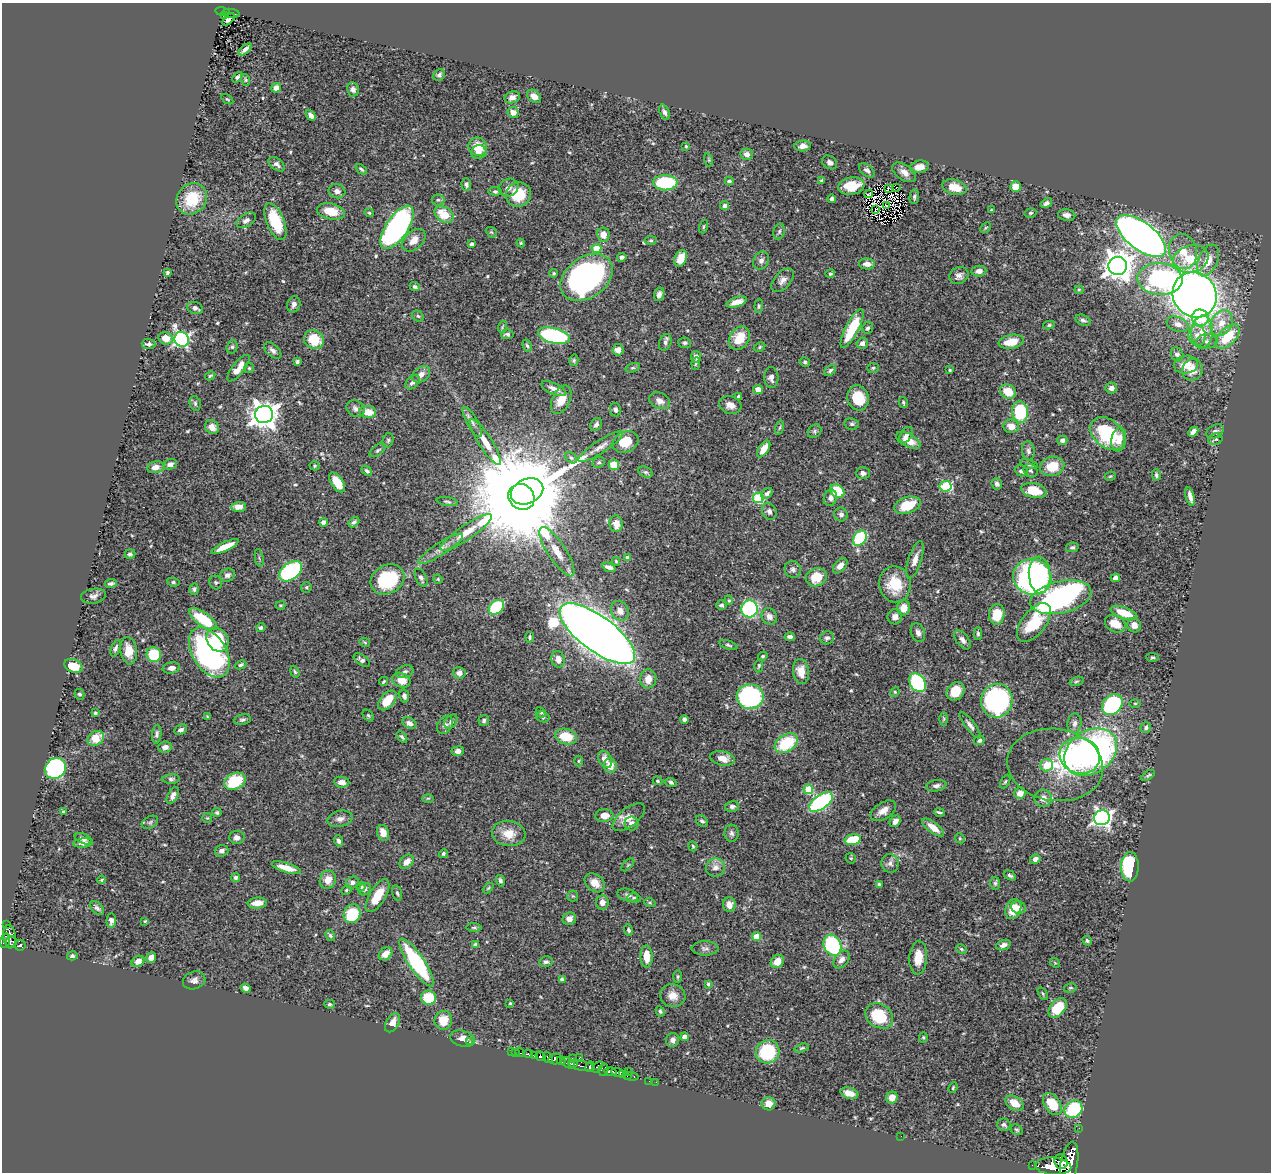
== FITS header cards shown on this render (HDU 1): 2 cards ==
NAXIS1  =                 1269
NAXIS2  =                 1170

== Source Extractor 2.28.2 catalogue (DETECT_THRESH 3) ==
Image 1269 x 1170 px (HDU 1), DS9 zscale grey, 1 PNG px = 1 image px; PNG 1273 x 1174 px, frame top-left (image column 1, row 1170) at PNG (2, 3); each listed source drawn as its Kron ellipse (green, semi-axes under 4 px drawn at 4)
Background 0.62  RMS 0.017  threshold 0.0517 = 3 sigma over >= 5 px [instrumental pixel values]
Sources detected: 541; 5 with non-positive FLUX_AUTO (blend fragments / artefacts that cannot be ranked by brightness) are neither listed nor drawn; of the other 536, the 500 brightest by FLUX_AUTO listed and drawn (36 fainter detections omitted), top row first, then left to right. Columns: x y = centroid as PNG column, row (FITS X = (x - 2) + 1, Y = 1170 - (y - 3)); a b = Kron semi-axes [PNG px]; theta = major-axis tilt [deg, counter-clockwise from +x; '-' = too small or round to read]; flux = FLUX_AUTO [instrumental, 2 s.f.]
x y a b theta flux
223 12 7 3 -11 40
231 13 8 3 -9 42
225 15 3 3 - 13
228 19 7 3 48 2.4
245 49 7 3 41 5.2
439 75 6 5 - 2.7
237 77 6 4 46 2.7
246 80 6 4 -73 1.6
276 88 5 4 - 9.2
353 89 7 6 - 3.9
534 96 8 5 -40 7.4
512 97 8 6 19 5.1
227 99 6 3 -35 1.3
513 112 6 5 - 7.6
664 112 8 5 -69 3.7
311 115 6 4 -50 4.5
686 146 3 2 - 1.3
803 146 8 5 5 6.3
478 147 9 8 - 22
479 152 7 7 - 7.2
747 154 6 5 - 5.8
709 160 6 4 -72 1.6
830 162 8 6 -39 4.2
277 164 9 5 -37 4.1
919 167 9 6 10 9.7
361 169 6 4 -39 2.1
867 170 9 5 -39 3.7
904 172 13 7 -34 8.6
729 181 4 4 - 2.7
822 181 4 4 - 2.2
665 183 12 7 -3 71
466 184 6 5 - 3
851 186 13 8 8 26
954 187 12 7 -16 18
1015 187 5 5 - 18
508 188 10 8 25 6.9
888 188 3 2 - 1.4
897 188 2 2 - 1.3
337 191 8 7 - 5.1
495 191 6 4 -6 2
518 194 13 12 - 37
869 194 4 3 - 3.6
914 197 7 5 83 2.5
192 199 16 14 47 42
832 199 4 3 - 2.9
438 200 6 5 - 2.5
1046 203 6 4 33 3.3
725 206 4 4 - 3.8
886 206 3 2 - 1.8
875 209 4 2 - 1.4
992 210 3 2 - 1.4
331 211 14 8 -12 21
369 213 5 4 - 1.2
1030 213 6 4 14 2
444 214 10 7 -36 28
1067 215 9 6 -7 5.4
246 220 11 6 31 5
275 222 20 9 -68 39
397 227 25 11 56 350
703 227 7 3 71 1.3
986 228 6 4 45 1.3
491 232 6 4 -42 1.7
779 232 8 5 74 2.6
603 235 7 6 - 10
1141 236 30 13 -37 1200
414 240 13 9 44 10
651 240 6 4 -2 1.6
521 243 4 4 - 1.3
472 244 4 3 - 2.7
596 248 5 4 - 29
1183 251 18 14 -77 22
622 257 5 4 - 3
681 258 8 6 67 15
1191 259 18 13 17 35
1208 260 17 9 67 18
761 261 9 7 58 4.6
867 264 8 5 -3 6.5
1118 266 9 9 - 1400
979 271 7 5 7 6.2
167 273 3 3 - 1.8
554 273 4 3 - 1.8
830 274 5 4 - 1.5
959 275 10 8 26 5.6
587 277 29 20 36 350
1160 279 23 16 -4 220
782 280 14 8 48 6.4
415 287 5 4 - 2.7
1079 290 4 4 - 1.3
659 294 7 5 74 4.6
1195 295 23 21 -55 1200
737 302 10 5 18 9.8
294 304 8 6 73 4.4
759 306 7 4 85 2
195 308 8 6 -21 4
418 316 6 5 - 1.9
1200 318 8 8 - 33
1083 320 8 5 -22 3.1
1222 323 13 10 61 16
1178 324 11 7 -20 8
1049 325 6 4 11 2
502 327 6 3 71 1.5
852 328 22 6 63 54
868 328 6 5 - 2.6
1202 332 16 10 84 17
507 334 6 4 4 2.4
554 336 16 7 -14 150
1197 336 10 8 -83 8.3
1228 337 15 8 45 43
166 338 7 6 - 13
739 338 12 9 54 25
182 339 7 7 - 270
314 340 10 9 - 34
1207 341 11 7 2 5.3
665 342 8 6 69 3.3
1011 342 12 7 10 19
685 343 6 5 - 2.3
862 343 6 5 - 4.4
149 344 7 5 -4 3.8
527 346 6 4 -62 2.1
232 347 7 5 74 2.1
760 347 6 4 29 1.5
273 350 10 6 -42 4.5
618 350 5 5 - 5.5
1177 354 7 6 - 4.1
696 357 6 5 - 4.9
574 360 6 4 76 1.8
297 362 4 3 - 2
805 362 5 4 - 2.1
696 363 6 4 84 1.9
1186 365 12 9 9 15
238 368 16 6 51 13
249 368 5 5 - 1.4
633 368 7 4 18 2
873 368 6 5 - 1.7
830 370 7 4 40 2.5
950 370 4 3 - 1.2
1192 370 11 10 - 14
421 374 10 7 39 7.5
210 376 5 3 - 1.4
771 378 10 7 -88 5.6
413 382 8 5 45 4.2
1111 388 6 5 - 5.4
554 389 13 5 -24 8.2
758 389 5 4 - 8.8
1008 392 8 7 - 18
738 397 3 3 - 2
858 398 12 10 -72 34
561 400 15 9 65 16
660 401 11 8 -23 8.2
903 402 5 4 - 1.6
195 403 7 5 -75 2.2
730 405 11 8 -16 9.2
355 408 9 8 - 4.7
615 410 7 5 -80 3.1
368 412 8 6 -7 17
1020 412 11 8 -85 73
264 414 9 8 - 1300
472 422 17 5 -60 5.7
852 424 7 5 -10 2.4
596 425 7 5 54 3.3
1011 426 8 6 -7 9.4
212 427 8 6 -48 8.3
779 428 7 3 71 2
815 431 7 6 - 2.5
1215 431 9 6 31 4.4
1193 432 6 4 44 6.4
1108 434 19 13 -40 75
906 435 9 5 55 4.9
1119 439 12 7 81 12
1215 439 7 5 20 3
388 440 7 5 74 2.4
908 440 13 6 -29 15
1062 440 5 5 - 3.9
485 442 27 6 -57 16
625 442 13 10 23 29
601 447 26 6 33 11
764 449 9 5 56 15
378 450 9 5 38 2.6
1028 451 9 6 -83 3.8
571 458 7 4 -38 2.3
599 462 6 5 - 2.1
170 464 7 5 17 4.3
1029 464 9 4 -18 2.4
614 465 5 5 - 21
314 466 5 4 - 1.6
1052 466 12 9 12 26
156 467 8 6 12 7.5
367 471 6 4 -43 2.4
1021 471 7 5 -24 3.4
1031 471 7 6 - 2.9
645 472 8 5 -25 2.3
863 473 7 6 - 3.7
1156 475 6 4 -89 1.9
1110 476 5 4 - 1.3
337 482 11 6 -56 20
997 484 6 5 - 3.1
945 486 6 5 - 78
527 491 17 12 25 3800
837 491 8 6 -39 43
1034 491 13 7 -12 28
767 493 6 4 44 2.9
1190 496 10 4 -75 6.1
521 497 14 12 -45 39000
758 498 5 5 - 87
830 498 8 6 73 4.8
447 502 11 3 -9 2.1
907 505 14 8 19 33
239 507 7 5 2 7.5
769 511 9 7 -64 4.5
841 514 7 6 - 4.2
324 522 4 4 - 11
354 522 6 4 42 3
616 524 8 6 -82 11
466 532 30 7 34 20
860 538 8 6 53 74
225 547 15 4 24 17
1072 547 6 5 - 2.5
441 549 26 6 33 10
557 552 29 9 -57 19
130 554 5 4 - 2.8
259 558 9 3 -79 1.7
628 558 4 4 - 6.4
915 560 19 6 72 9.3
616 561 4 3 - 1.3
840 566 9 5 47 7
609 567 7 4 -21 5.6
793 569 8 8 - 3.9
290 571 13 8 37 160
227 575 8 6 23 4.4
1040 575 18 11 -86 180
816 577 11 8 24 24
1032 577 19 17 -16 240
421 578 10 5 -64 3.7
1115 578 5 4 - 3.5
387 579 18 14 30 80
438 579 5 4 - 1.3
173 582 6 4 -8 2.1
216 582 7 6 - 2.4
111 583 6 4 7 2.7
895 584 18 15 -80 35
306 587 6 5 - 1.7
194 589 6 4 84 2.2
93 596 12 7 10 5.2
1061 597 31 16 13 490
729 600 5 4 - 1.3
280 605 5 3 - 1.4
721 605 5 4 - 2.5
496 607 9 6 40 64
904 608 7 6 - 15
750 609 8 8 - 150
620 611 10 8 -61 9.6
1124 613 14 5 -20 22
997 614 10 8 83 25
769 616 8 7 - 6
895 617 8 7 - 7.1
203 619 16 6 -35 51
1034 623 23 12 52 42
1115 624 11 8 -28 16
1134 625 7 6 - 8.3
261 628 5 4 - 2.5
918 633 9 7 -70 5.1
597 634 45 17 -36 2700
978 634 6 4 -89 2.1
530 637 5 4 - 1.9
790 637 5 4 - 3.8
827 638 7 6 - 3.2
217 640 12 10 -58 45
963 640 11 6 -51 5.2
365 642 5 4 - 1.5
728 645 9 4 -20 2.2
115 648 9 4 69 2.9
129 651 14 8 -83 15
209 652 27 17 -58 260
154 654 7 7 - 40
763 656 5 4 - 1.6
1153 657 6 4 -1 1.7
558 659 8 6 -77 7.7
362 660 9 5 -36 4.3
241 665 6 4 28 2.4
73 666 9 6 -21 24
759 666 6 4 79 1.5
171 668 9 5 10 5.7
801 671 12 8 -82 14
295 672 6 4 -69 1.6
405 672 9 6 19 4.3
459 673 6 6 - 6.7
648 679 9 8 - 12
401 680 9 7 -23 15
384 681 5 3 - 1.5
1076 681 7 4 19 1.9
917 683 10 7 -56 120
956 691 10 8 51 22
895 692 5 4 - 1.4
79 694 5 5 - 2.5
404 696 7 5 -78 3.7
750 697 13 12 - 180
387 700 11 7 50 26
997 701 17 16 - 200
1135 703 6 4 0 1.4
1112 704 11 9 47 140
541 712 5 4 - 2
95 713 3 3 - 1.6
368 716 6 4 -48 1.9
207 717 3 3 - 1.3
543 717 7 5 -17 1.9
684 719 4 4 - 3.4
944 719 6 4 88 1.7
242 720 8 5 10 2.7
484 720 5 5 - 2.4
451 722 8 5 54 3.9
409 723 8 5 -25 5.2
1075 723 10 7 82 5.1
445 725 10 7 57 4.1
970 725 16 5 -52 5.5
1146 728 5 5 - 2.6
181 730 7 5 29 3.4
157 734 9 4 85 3.3
402 737 6 4 -48 2.4
566 737 11 7 -14 28
96 738 9 7 29 24
979 740 5 4 - 2.4
786 743 12 8 33 53
165 747 7 5 4 6.3
458 751 6 5 - 5.4
1091 752 28 21 34 380
1080 756 20 18 -16 170
722 758 12 7 -12 11
605 759 9 6 -60 9.2
578 761 5 3 - 1.4
1047 765 6 6 - 23
1055 765 48 36 -9 72
610 766 7 6 - 11
55 768 11 10 - 150
1148 775 7 3 35 1.8
171 779 9 4 3 2.6
235 781 11 8 24 56
658 781 5 4 - 1.6
342 782 8 5 -7 7.6
671 782 5 4 - 2.2
1005 782 7 4 62 1.6
936 786 10 5 10 3.9
808 789 5 5 - 34
1020 793 6 5 - 7.7
173 795 9 5 62 4.9
428 798 6 4 0 1.4
1043 798 8 8 - 9.5
821 802 14 7 36 170
732 806 7 5 10 2.9
883 811 14 8 32 9.1
63 812 3 3 - 1.7
939 812 5 3 - 2.1
217 813 4 4 - 1.9
604 816 9 6 4 11
629 817 19 9 38 12
207 818 5 5 - 1.4
1102 818 8 7 - 420
340 819 13 8 12 6.4
702 821 7 5 -39 2.7
895 821 6 5 - 5.5
150 822 9 5 28 2.5
632 824 7 7 - 6.3
933 828 13 5 -37 13
383 833 8 6 -74 11
731 833 8 7 - 3.6
509 834 17 12 -6 19
237 838 8 6 -3 5.4
960 838 5 4 - 1.5
83 839 9 5 -23 4.8
853 840 8 5 16 40
339 841 6 4 -73 3.1
83 843 10 4 4 4.3
693 846 5 4 - 1.3
221 851 7 5 17 4.6
443 854 5 4 - 2.1
851 858 6 5 - 1.5
1035 859 6 4 33 4.6
407 862 8 6 44 9.1
890 863 9 8 - 5.3
628 865 8 3 45 1.4
1130 867 14 8 88 88
286 868 15 4 -16 14
715 868 9 9 - 7.4
1010 875 6 4 -34 2.6
236 878 4 4 - 2.9
102 880 4 3 - 1.3
328 880 9 8 - 12
500 881 6 4 -72 2.5
352 883 7 5 32 3.8
595 883 11 8 -39 11
995 883 6 5 - 2.3
879 884 4 4 - 2
361 887 5 4 - 1.6
488 888 6 3 45 1.4
365 889 7 5 46 2.8
346 890 5 4 - 1.6
397 893 8 4 -74 2.3
628 895 10 6 -16 3.6
377 896 18 8 59 22
573 896 5 5 - 1.7
634 898 7 4 -11 2.2
602 902 7 6 - 6.7
257 903 10 5 4 12
650 903 6 4 -19 1.4
729 905 7 6 - 6.9
97 908 8 5 -43 3.5
1019 908 7 6 - 5.2
1013 909 10 7 65 20
352 914 10 8 64 53
569 919 7 6 - 6.8
111 921 7 5 86 5.4
145 921 3 3 - 1.5
7 924 3 2 - 9
474 927 7 4 0 1.9
629 930 6 4 -70 2.1
330 935 6 4 -60 2.1
10 937 11 6 -82 310
756 937 4 4 - 22
5 941 7 4 75 150
1087 941 5 4 - 1.7
11 942 6 5 - 100
20 945 5 5 - 83
476 945 4 4 - 5.2
832 945 11 8 -63 120
1003 945 7 5 22 4.7
705 948 13 7 0 4.7
961 949 5 3 - 1.5
386 954 7 5 41 11
72 956 5 4 - 1.9
647 956 11 6 -88 19
151 958 5 5 - 6.6
918 958 17 9 86 19
841 960 10 6 52 5.9
138 961 7 5 34 8.7
777 961 7 6 - 13
416 962 28 8 -56 120
546 962 6 5 - 3.2
1055 963 5 4 - 1.5
678 977 6 3 90 1.4
194 980 11 8 18 5.6
562 980 4 4 - 2.8
708 984 4 4 - 1.6
246 988 5 4 - 5
1070 988 6 4 13 1.7
1043 994 7 4 -60 1.6
673 996 13 11 -17 10
428 998 7 7 - 42
510 1003 4 4 - 1.4
329 1004 5 4 - 1.6
1058 1008 11 7 50 37
660 1011 5 4 - 2.1
879 1016 15 11 -34 48
443 1020 9 8 - 18
393 1023 10 6 60 9
685 1037 4 4 - 10
923 1037 5 4 - 1.4
462 1039 12 7 -16 8.2
673 1040 7 6 - 4.4
469 1042 3 2 - 10
802 1048 7 4 17 1.9
512 1051 3 2 - 17
515 1052 3 2 - 8.5
520 1052 5 3 - 68
768 1052 12 11 - 64
528 1054 5 3 - 48
535 1055 3 3 - 34
540 1056 5 3 - 140
548 1057 6 3 -51 230
572 1058 3 2 - 47
579 1058 2 2 - 4.2
555 1059 7 5 11 310
561 1061 4 3 - 60
567 1063 8 4 -31 180
573 1064 4 3 - 65
582 1066 14 4 -10 91
590 1067 5 3 - 120
597 1067 6 4 51 69
603 1070 6 5 - 69
610 1072 6 4 -11 180
617 1072 6 3 -9 110
628 1072 3 2 - 19
623 1075 3 2 - 39
628 1075 3 2 - 22
631 1076 7 3 -4 39
649 1081 2 2 - 3.5
656 1082 2 2 - 3.3
953 1088 5 3 - 1.3
849 1093 9 5 -17 8.9
892 1098 6 5 - 11
1014 1103 10 6 -33 15
768 1104 7 6 - 11
1052 1104 12 7 -56 30
1073 1109 9 8 - 65
1004 1125 6 6 - 2.8
1079 1128 2 2 - 3.4
1017 1130 6 5 - 1.8
901 1136 2 2 - 3
1061 1162 7 6 - 480
1069 1164 22 8 80 1400
1032 1165 2 2 - 5.1
1053 1166 18 8 -4 1300
At the frame edge (FLAGS 8, measured only in part): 1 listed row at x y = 1069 1164
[36 fainter detections neither listed nor drawn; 5 non-positive-flux detections neither listed nor drawn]